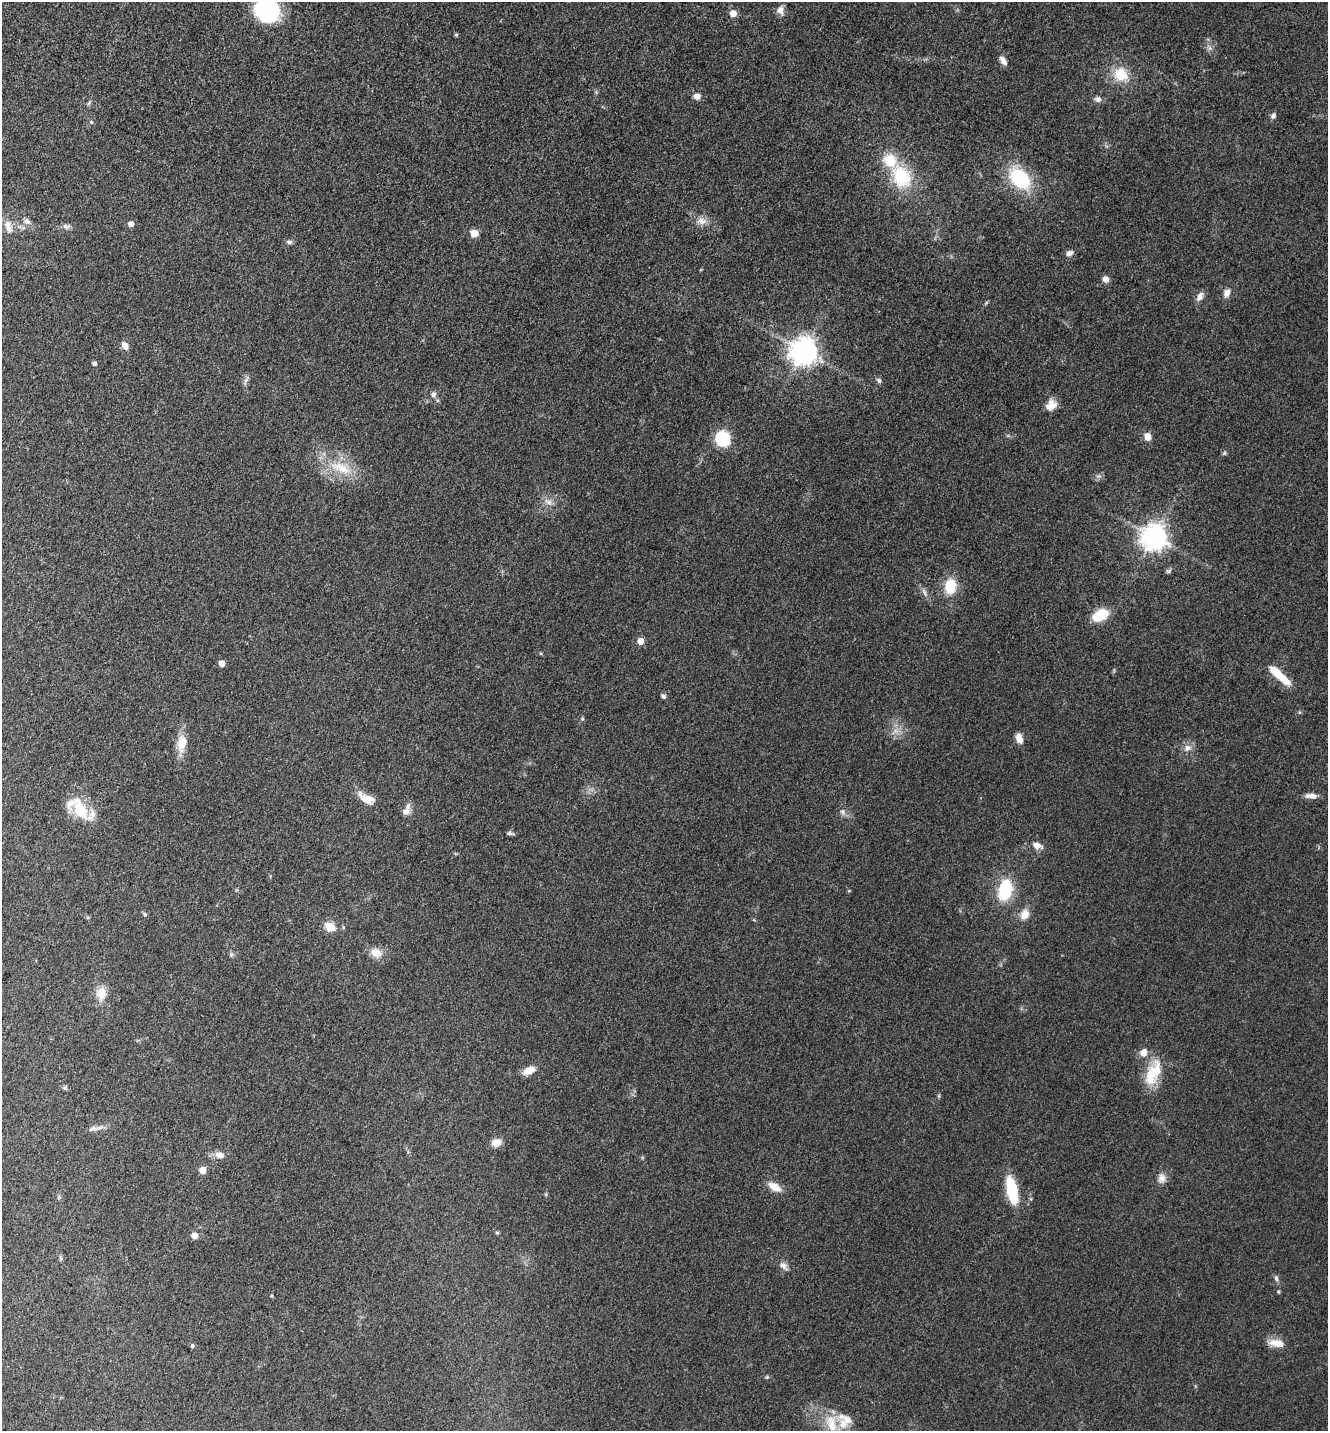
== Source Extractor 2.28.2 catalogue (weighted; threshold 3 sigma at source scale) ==
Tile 11 of 4 x 4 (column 3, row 3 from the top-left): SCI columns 2948-4273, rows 1471-2899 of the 5805 x 5774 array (HDU 1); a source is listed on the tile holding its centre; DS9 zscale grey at full resolution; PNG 1330 x 1433 px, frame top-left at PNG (2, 2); no overlay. Nothing masked; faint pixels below the display range render black.
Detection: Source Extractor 2.28.2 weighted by HDU 2 'WHT'; one run over the whole footprint, this tile lists its part. Background 0.0682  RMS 0.0061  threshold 0.0275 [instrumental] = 3 sigma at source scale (4.5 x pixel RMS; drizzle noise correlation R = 1.50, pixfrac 1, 0.05/0.05 arcsec/px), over >= 5 px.
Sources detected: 89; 3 inside a brighter listed object's ellipse — not listed separately; the other 86 listed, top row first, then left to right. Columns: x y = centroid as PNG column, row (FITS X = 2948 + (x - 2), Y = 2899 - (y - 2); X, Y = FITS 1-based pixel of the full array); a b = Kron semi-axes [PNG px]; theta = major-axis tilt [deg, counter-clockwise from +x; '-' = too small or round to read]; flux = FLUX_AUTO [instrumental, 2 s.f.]
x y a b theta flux
780 10 10 9 - 3.8
268 11 25 22 -17 63
733 13 5 5 - 9.1
456 35 5 4 - 0.77
1003 60 12 6 -56 3.2
1121 74 18 16 -38 15
697 96 9 8 - 2.9
1098 99 10 7 -23 2.3
1273 116 7 6 - 1.7
91 122 5 4 - 0.71
902 177 25 19 -61 33
1020 179 21 15 -45 41
27 221 10 7 -19 2.4
702 221 14 8 -28 4.4
131 224 5 5 - 4.5
8 226 20 9 -72 5.5
66 226 10 6 -11 2.1
474 233 5 5 - 14
289 242 8 5 9 1.5
1070 253 9 6 25 2.8
1106 279 8 7 - 3.2
1227 293 10 8 63 3.6
1200 296 13 8 61 3.3
986 303 5 4 - 0.77
125 345 9 6 -64 4
804 351 9 8 - 740
94 364 4 4 - 1.8
246 380 12 4 63 1.9
879 380 8 5 -49 1.4
433 394 8 7 - 2.1
1051 405 14 11 51 6.1
1147 437 9 7 -79 4.6
722 439 12 11 - 34
1224 453 6 5 - 1
341 468 31 13 -22 18
548 502 12 7 -37 3.4
1154 537 8 8 - 650
1169 571 8 5 25 1.2
950 586 18 13 82 15
924 592 14 4 -65 2
1100 615 16 10 29 18
640 641 5 5 - 7.9
222 663 5 5 - 6.5
1279 675 30 8 -42 15
663 696 6 5 - 1.5
582 719 5 3 - 0.72
1019 738 10 6 -70 5.3
182 743 20 11 82 11
1187 748 11 8 29 3.7
1311 796 14 6 -5 3.8
367 799 19 10 -19 7.9
80 810 29 16 -61 21
406 811 10 9 - 3.6
842 812 8 7 - 2
510 833 11 4 -7 1.3
1037 845 12 7 -18 4.1
1005 890 23 13 77 28
145 914 6 5 - 0.96
1025 915 11 9 61 6.5
330 927 7 6 - 15
376 953 16 12 -26 6.6
231 955 7 4 72 1
101 994 18 13 83 7.9
1144 1053 10 7 73 4.7
529 1070 14 8 23 6.8
1153 1073 36 17 65 19
65 1088 6 5 - 1.1
95 1128 20 6 6 3.7
496 1142 12 10 21 4.8
219 1155 14 8 -13 4.1
203 1170 5 5 - 8.7
1161 1178 11 10 - 3.9
774 1187 13 8 -31 8.2
1012 1190 27 9 -78 30
59 1197 5 5 - 0.85
497 1233 5 3 - 0.7
194 1236 5 5 - 8.4
60 1259 8 4 -90 0.97
784 1266 13 7 -42 3
1276 1278 9 5 -75 1.6
271 1296 4 3 - 0.55
1276 1343 22 10 -9 6.8
192 1346 5 5 - 1.1
767 1377 5 4 - 0.76
847 1419 30 15 43 11
831 1423 27 15 -77 15
Isophote crosses this tile's border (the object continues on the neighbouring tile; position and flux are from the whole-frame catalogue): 1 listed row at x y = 268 11